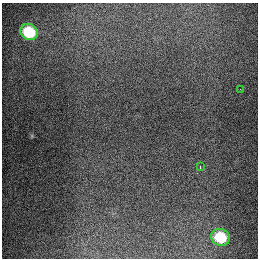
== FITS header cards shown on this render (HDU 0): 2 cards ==
NAXIS1  =                  256
NAXIS2  =                  256

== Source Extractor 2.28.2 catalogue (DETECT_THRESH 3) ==
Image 256 x 256 px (HDU 0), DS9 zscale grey, 1 PNG px = 1 image px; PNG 260 x 260 px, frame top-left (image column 1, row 256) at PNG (2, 3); each listed source drawn as its Kron ellipse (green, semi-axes under 4 px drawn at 4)
Background 1290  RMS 26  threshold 79.5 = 3 sigma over >= 5 px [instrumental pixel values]
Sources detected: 4; all 4 listed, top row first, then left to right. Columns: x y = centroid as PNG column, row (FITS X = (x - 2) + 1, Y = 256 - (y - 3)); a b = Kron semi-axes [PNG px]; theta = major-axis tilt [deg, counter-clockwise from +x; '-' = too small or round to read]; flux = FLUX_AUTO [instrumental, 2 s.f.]
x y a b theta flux
29 32 9 8 - 91000
240 89 2 2 - 2200
200 166 3 2 - 16000
220 237 9 8 - 70000